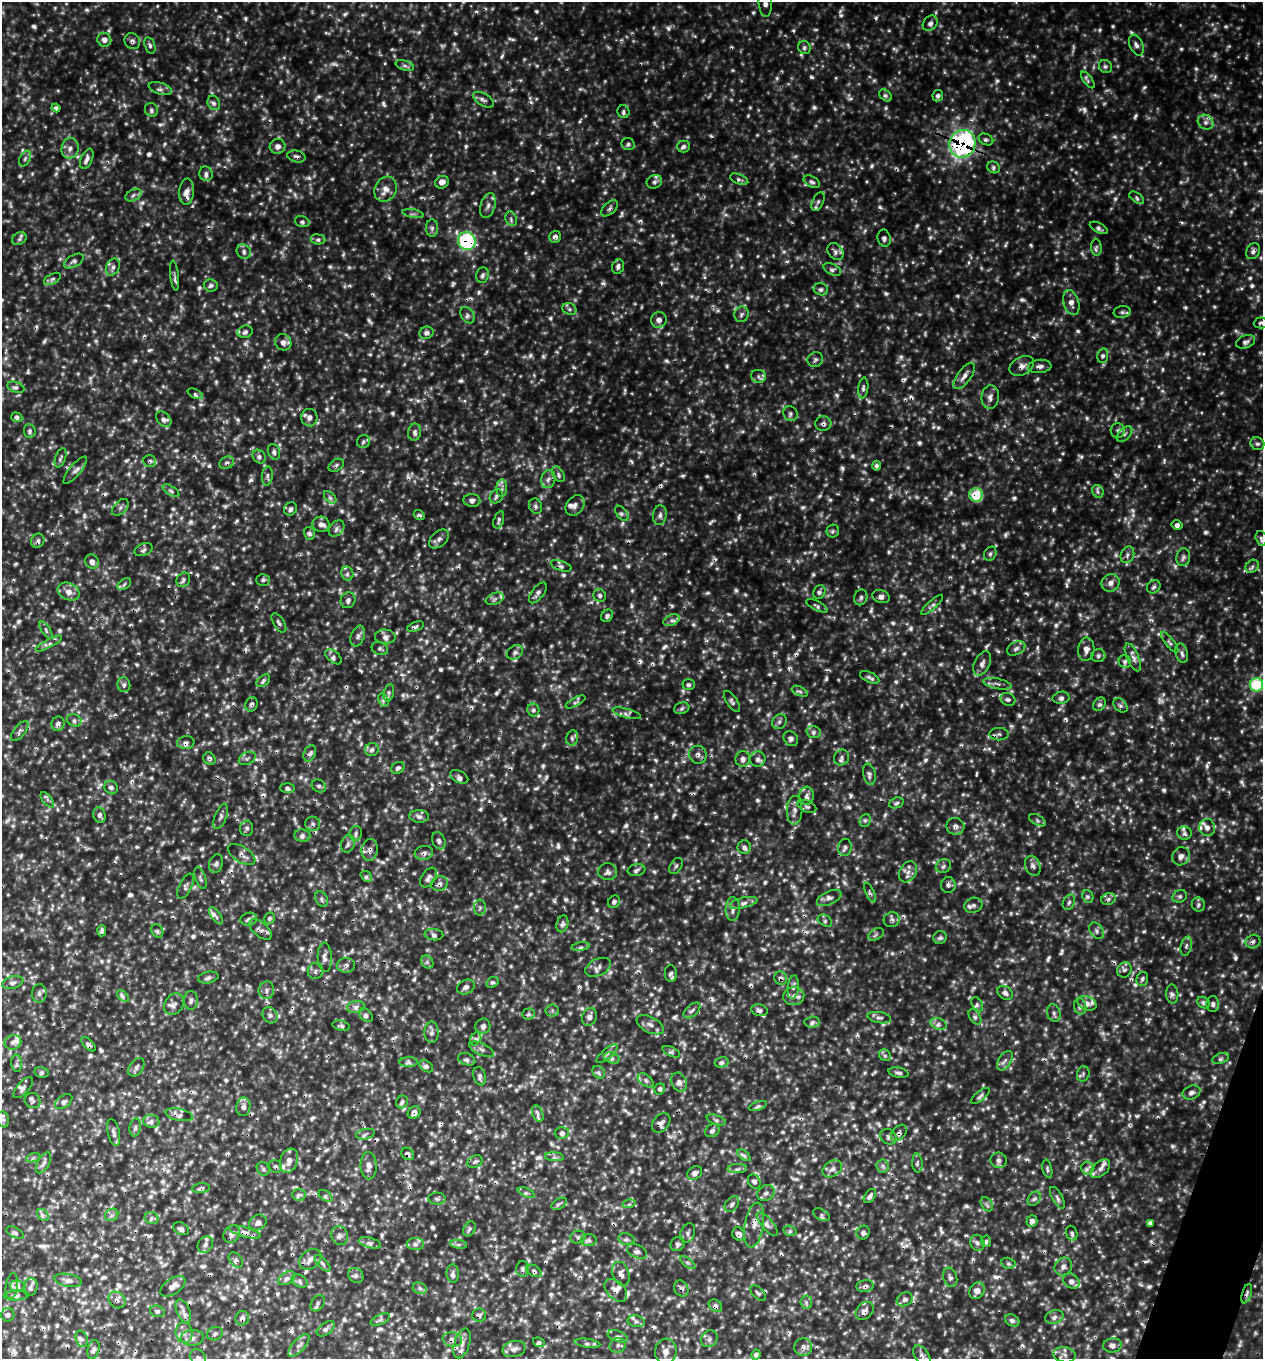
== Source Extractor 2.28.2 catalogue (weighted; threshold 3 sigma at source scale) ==
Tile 6 of 4 x 4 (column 2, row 2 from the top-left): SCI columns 1558-2818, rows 2746-4102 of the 5509 x 5495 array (HDU 1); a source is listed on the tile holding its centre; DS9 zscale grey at full resolution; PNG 1265 x 1361 px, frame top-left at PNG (2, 2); each listed source drawn as its Kron ellipse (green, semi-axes under 4 px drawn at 4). Shown black and unused: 1% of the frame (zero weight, under 3 of 4 exposures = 4% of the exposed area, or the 3 px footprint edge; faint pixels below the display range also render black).
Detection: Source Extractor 2.28.2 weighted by HDU 2 'WHT'; one run over the whole footprint, this tile lists its part. Background 1.36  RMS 0.31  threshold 1.41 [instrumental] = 3 sigma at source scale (4.5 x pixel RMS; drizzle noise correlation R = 1.50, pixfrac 1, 0.05/0.05 arcsec/px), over >= 5 px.
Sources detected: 1357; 21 too faint to see at this stretch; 170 cosmic-ray / hot-pixel residue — neither listed nor drawn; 31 inside a brighter listed object's ellipse — not listed separately; of the other 1135, all 500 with FLUX_AUTO >= 78.2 (the completeness limit of this list) listed and drawn (635 fainter detections not listed), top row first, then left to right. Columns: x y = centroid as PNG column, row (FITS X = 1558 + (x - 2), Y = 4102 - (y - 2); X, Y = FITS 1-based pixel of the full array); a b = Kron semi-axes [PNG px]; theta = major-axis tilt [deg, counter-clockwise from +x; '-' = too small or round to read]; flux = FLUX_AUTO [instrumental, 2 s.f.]
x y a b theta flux
765 3 14 6 -85 190
930 23 8 6 46 130
104 40 7 7 - 220
132 41 8 7 - 120
150 45 8 5 -72 97
1136 45 11 6 -68 140
804 48 7 6 - 89
405 65 9 5 -17 100
1105 66 7 6 - 100
1088 80 10 4 -54 92
160 89 12 6 -17 140
886 95 7 5 -42 90
938 96 5 5 - 100
483 100 12 6 -31 130
214 103 7 6 - 95
56 108 4 4 - 86
151 110 7 6 - 89
623 112 6 6 - 82
1206 122 8 7 - 160
986 139 7 5 -25 80
628 144 6 6 - 78
962 144 14 13 - 9100
278 146 8 7 - 170
683 146 6 6 - 100
70 148 10 8 78 210
296 156 9 6 -13 120
25 159 8 5 64 90
87 159 11 6 67 150
994 167 6 5 - 91
206 174 7 6 - 130
739 179 10 5 -22 89
442 182 7 6 - 220
654 182 8 6 25 110
812 182 9 5 -29 110
385 189 13 11 62 310
187 191 13 7 86 250
133 195 8 5 29 99
1137 198 8 4 -33 80
818 202 10 5 65 100
488 205 13 7 73 190
609 208 10 5 43 93
413 214 10 4 -11 91
511 219 7 5 -70 79
302 222 7 5 -18 90
432 228 9 6 90 100
1099 228 10 4 -27 96
555 237 6 6 - 120
884 238 8 6 -78 100
19 239 8 6 28 86
318 239 7 5 -7 92
467 241 9 8 - 4000
1096 247 8 5 -87 80
244 251 7 6 - 120
1253 251 8 6 58 120
835 252 9 7 -50 150
74 261 11 6 29 110
618 266 7 5 72 110
113 267 9 6 63 130
832 269 9 5 -27 100
483 275 8 6 77 100
174 276 15 3 -84 100
52 279 9 5 27 100
211 285 7 6 - 95
821 289 7 6 - 92
1071 303 13 7 -73 210
569 309 7 5 -23 90
1122 312 8 6 9 100
741 314 8 7 - 110
467 315 9 6 -55 100
659 320 8 7 - 210
1261 323 7 5 4 88
245 332 8 6 18 99
426 333 7 6 - 120
283 342 8 7 - 190
1245 342 10 6 21 120
1103 356 7 5 80 86
815 359 8 7 - 97
1022 366 13 9 29 210
1040 366 12 6 5 150
758 376 7 6 - 120
964 376 15 7 54 220
16 387 9 5 -21 110
863 388 10 5 83 110
195 394 8 4 -24 92
990 397 12 8 85 190
790 413 8 6 -54 100
17 417 6 4 -21 110
309 418 9 8 - 180
164 419 9 6 -45 130
823 424 8 7 - 120
1118 430 7 7 - 100
30 431 7 5 -85 93
415 432 8 6 81 130
1124 434 9 5 47 100
363 442 7 6 - 83
1257 444 7 6 - 91
274 452 8 5 -71 100
259 457 7 6 - 100
61 458 10 5 71 83
150 461 6 6 - 90
227 463 7 6 - 98
336 465 8 5 32 85
876 466 5 4 - 80
75 470 17 5 50 150
558 474 8 5 -57 83
267 476 10 5 85 92
548 479 9 7 75 140
502 488 9 5 87 110
171 491 9 4 -33 84
1098 491 6 5 - 96
976 495 7 6 - 1500
496 496 7 6 - 89
330 497 7 4 -46 82
472 500 8 6 -5 150
575 505 11 8 54 180
536 506 8 6 -65 92
120 507 10 6 46 120
291 509 7 6 - 110
622 513 9 5 -52 90
419 515 5 4 - 85
660 515 10 6 83 130
499 520 9 5 72 81
321 524 8 7 - 160
1177 525 5 5 - 110
336 529 9 6 48 130
833 531 6 6 - 82
309 533 6 5 - 100
1261 538 8 5 -75 80
439 539 11 7 41 150
38 541 7 6 - 110
144 550 9 6 22 110
990 554 7 6 - 90
1127 555 8 6 69 130
1183 557 9 7 80 120
92 562 7 6 - 160
561 566 11 5 -18 100
1252 566 7 6 - 88
347 573 7 6 - 98
183 580 7 6 - 97
263 580 7 6 - 81
1111 583 9 8 - 210
124 584 8 5 38 79
1154 587 7 6 - 82
69 592 11 8 -27 260
819 592 7 5 64 92
538 593 12 6 52 130
600 595 6 6 - 86
861 597 8 6 67 99
881 597 9 6 -18 130
495 599 9 5 21 120
348 600 8 7 - 130
932 605 14 4 42 110
817 606 12 4 -26 95
607 616 7 5 46 90
671 620 8 5 23 130
279 623 11 5 -58 95
415 627 8 4 22 94
46 630 10 3 -55 82
358 636 11 6 69 130
385 637 10 7 -4 160
1170 642 12 4 -52 93
49 643 15 4 28 150
1016 648 10 6 28 130
380 649 8 6 -21 89
1086 649 12 8 85 190
515 652 8 6 34 110
1182 653 10 6 -75 130
1098 656 7 6 - 100
333 657 10 5 -40 110
1133 657 15 6 -66 180
1125 662 6 6 - 110
982 664 13 7 64 180
870 677 10 5 -25 110
263 681 8 5 42 83
997 684 14 5 -11 140
124 685 7 6 - 97
689 685 6 5 - 89
1256 685 6 6 - 2300
800 691 8 4 -26 87
389 693 9 5 78 80
1061 698 8 6 11 120
1008 699 7 6 - 94
383 700 7 5 -64 79
732 701 12 5 -56 100
575 702 11 4 28 87
251 704 7 6 - 98
1100 704 7 5 50 93
1121 705 8 5 -44 100
682 708 8 5 18 79
533 710 6 6 - 100
627 713 14 4 -16 130
74 720 7 6 - 99
779 722 8 7 - 110
58 724 7 6 - 120
20 731 12 5 51 120
814 732 7 6 - 110
999 734 10 6 0 100
572 738 8 6 77 110
791 739 8 7 - 110
186 743 9 6 4 110
372 750 7 6 - 110
310 753 8 6 66 110
698 755 9 8 - 160
247 758 9 6 26 100
842 758 8 7 - 110
209 759 7 5 -50 98
743 759 8 7 - 150
758 759 8 7 - 120
398 768 7 5 35 85
869 774 11 6 -78 120
459 777 9 6 -27 110
319 786 7 6 - 87
111 788 7 6 - 110
287 788 7 5 -3 95
807 796 9 7 84 160
47 800 9 4 -52 83
896 803 7 5 21 83
807 807 10 6 -20 94
794 810 14 8 89 210
100 815 8 6 -69 120
221 816 13 6 68 130
419 816 10 6 -4 140
865 820 6 5 - 81
1037 820 9 5 -29 82
313 824 7 7 - 110
955 826 9 8 - 170
247 828 7 6 - 120
1207 828 9 8 - 190
356 833 7 6 - 92
1184 833 7 6 - 110
302 835 8 6 -7 120
439 841 9 6 -67 110
348 844 9 6 68 110
744 847 6 6 - 110
845 847 8 7 - 110
370 850 11 8 83 180
424 853 9 7 8 140
242 854 15 7 -32 200
1181 856 9 8 - 210
216 864 9 6 74 110
676 866 9 5 59 83
943 866 8 6 24 110
1033 866 10 7 -70 170
637 870 9 6 10 96
608 872 9 8 - 140
908 872 11 8 58 210
366 876 6 4 -40 82
200 878 11 5 -71 96
428 878 11 7 54 140
440 884 8 7 - 130
948 885 8 7 - 110
186 886 13 6 63 120
870 892 11 4 -65 87
1088 896 7 5 -70 82
1180 896 7 6 - 87
829 898 13 6 26 190
322 899 8 6 -62 98
1109 899 7 5 21 110
614 902 6 5 - 88
1069 902 8 6 68 92
743 903 14 5 13 160
1198 904 7 6 - 94
973 905 9 7 21 130
480 908 8 6 87 100
733 909 12 7 89 180
216 916 10 4 -55 120
269 918 6 5 - 82
249 919 8 6 10 110
892 920 8 7 - 120
825 921 8 5 -31 87
562 924 8 5 75 100
260 929 13 7 -39 170
102 931 5 3 - 93
157 931 7 5 -56 79
1097 931 9 6 -54 120
876 934 8 5 30 78
434 935 9 5 -4 100
940 937 7 6 - 89
1253 941 7 6 - 110
1186 946 10 5 78 93
581 947 9 4 8 83
325 957 15 7 -88 190
427 962 7 5 -51 90
346 965 9 7 4 140
598 967 13 8 25 180
1124 970 8 6 57 110
315 971 8 7 - 130
671 973 8 6 -87 100
208 977 10 5 11 100
781 978 7 6 - 110
1142 979 7 5 74 100
13 982 11 6 16 130
492 982 6 5 - 89
466 987 9 7 28 130
793 987 12 5 83 120
266 990 8 7 - 130
39 993 9 7 88 120
1005 993 8 6 -34 140
1172 994 9 6 -87 110
123 996 7 4 -46 90
794 996 11 9 12 240
191 1000 9 7 -90 130
1087 1003 10 6 -23 170
1203 1003 7 5 -31 89
174 1004 11 9 51 200
977 1004 8 5 -59 79
1213 1004 8 6 -89 110
1080 1006 8 6 -77 110
356 1007 9 6 9 140
692 1010 10 5 42 110
759 1010 8 5 -14 120
552 1011 6 6 - 82
1054 1013 9 6 -73 110
528 1014 6 5 - 79
270 1015 8 7 - 130
366 1015 8 5 -45 100
589 1017 9 7 71 190
975 1017 8 5 -56 110
879 1018 12 5 -10 120
812 1022 8 5 3 110
938 1024 8 5 -20 120
650 1025 15 7 -27 210
341 1026 9 5 -12 83
483 1026 7 7 - 130
432 1032 10 7 -89 140
476 1039 7 5 62 100
13 1042 8 7 - 130
89 1044 9 4 -44 98
482 1049 13 6 -25 130
671 1052 9 4 -25 81
607 1054 13 5 41 130
885 1055 6 5 - 84
612 1058 8 5 -23 120
1220 1058 9 5 20 84
467 1059 9 6 -19 100
1005 1061 11 6 59 150
408 1062 9 5 1 98
721 1062 7 5 14 100
17 1063 8 5 -85 91
426 1066 8 5 -37 97
136 1067 10 6 54 120
41 1072 7 5 -12 81
599 1072 7 5 -47 87
898 1072 10 5 -12 100
1083 1074 8 6 72 85
480 1076 9 6 -75 120
646 1080 9 5 -39 110
679 1082 10 7 -63 170
23 1088 13 6 48 130
660 1089 6 5 - 93
1191 1093 9 6 23 140
980 1096 11 4 40 100
32 1101 8 7 - 96
64 1101 9 6 35 110
402 1102 6 5 - 89
758 1106 9 4 18 88
243 1107 9 7 80 170
414 1113 7 5 37 190
538 1114 8 5 -70 100
179 1115 14 6 -12 150
3 1119 8 6 -75 83
716 1120 10 4 -19 95
151 1121 8 6 -8 140
661 1123 11 7 50 170
135 1127 9 5 81 100
712 1131 8 6 32 110
114 1132 13 6 -76 140
562 1133 7 5 3 100
899 1133 9 6 48 120
365 1134 9 5 11 100
888 1137 8 7 - 110
408 1154 7 5 -39 110
744 1155 8 4 -37 83
554 1157 9 4 -4 90
33 1158 7 4 19 79
999 1160 8 7 - 150
289 1161 12 8 70 250
475 1162 8 5 26 93
44 1163 11 5 61 140
917 1163 9 5 -86 94
369 1166 13 8 -89 260
883 1166 6 6 - 97
276 1167 7 5 -45 84
1087 1168 6 6 - 110
263 1169 7 6 - 84
737 1169 10 4 2 100
832 1169 10 7 32 170
1047 1169 9 4 -78 80
1100 1169 11 7 42 190
695 1173 8 6 33 170
754 1181 7 6 - 110
201 1188 9 5 7 100
526 1193 9 4 -24 87
766 1193 9 7 31 140
299 1195 6 6 - 96
326 1196 8 4 -35 89
870 1196 8 5 53 120
1057 1198 12 5 -61 120
437 1199 9 6 -2 93
1034 1199 8 6 52 98
559 1204 8 5 32 80
629 1204 6 4 15 79
732 1204 9 6 53 110
987 1204 8 5 -57 86
43 1215 7 5 -47 89
112 1215 7 6 - 94
821 1215 9 5 -30 89
152 1218 7 5 -21 92
1032 1221 6 5 - 140
258 1222 9 7 31 140
1150 1223 4 4 - 140
767 1224 15 5 -49 160
754 1225 22 9 80 330
181 1229 8 6 -27 99
469 1229 8 5 61 81
790 1231 7 5 -16 80
245 1232 16 5 -15 210
863 1232 7 6 - 100
15 1233 9 5 -28 82
688 1233 10 7 67 110
1072 1233 7 5 -71 80
232 1234 9 7 53 160
739 1234 7 6 - 200
340 1235 9 8 - 160
578 1237 7 6 - 94
626 1239 8 5 -12 99
589 1240 8 6 -2 93
986 1241 6 5 - 82
370 1243 11 5 -15 130
977 1243 8 7 - 140
415 1244 9 6 0 120
459 1244 8 4 -8 81
677 1244 7 6 - 92
205 1245 9 7 52 150
637 1251 10 6 -24 130
310 1259 12 9 38 220
236 1260 8 6 -48 100
688 1262 9 4 -38 81
323 1263 10 4 -48 110
1008 1263 7 5 -13 81
1063 1266 9 8 - 170
523 1269 8 6 89 89
534 1271 8 5 -30 85
453 1274 9 6 -86 110
621 1274 12 8 -70 200
356 1275 8 7 - 120
950 1277 10 6 -72 130
287 1278 9 6 31 130
68 1280 14 6 -10 170
300 1281 8 5 -30 88
1071 1281 9 7 -32 160
12 1286 13 6 81 140
18 1286 8 6 -5 110
173 1286 14 7 34 270
865 1286 8 6 7 120
30 1287 9 7 74 140
420 1288 7 5 -23 92
681 1288 8 6 -55 120
616 1290 13 8 -45 240
977 1291 9 7 53 280
758 1293 10 5 -45 84
1247 1293 10 4 73 92
16 1295 12 5 5 120
905 1299 8 6 29 140
117 1300 9 7 -40 150
806 1302 6 6 - 97
318 1303 9 6 54 91
715 1306 7 5 -36 110
157 1311 7 5 -14 92
183 1311 12 6 -67 190
865 1311 10 7 46 160
8 1315 7 6 - 100
479 1315 7 6 - 86
1054 1317 9 6 17 130
242 1318 7 6 - 130
380 1320 10 5 24 98
1012 1320 7 5 -29 100
636 1321 8 5 -10 110
326 1329 10 5 35 120
184 1333 10 8 -85 220
215 1334 8 6 21 92
618 1336 10 5 -20 140
192 1338 11 8 2 200
82 1339 8 5 -71 100
452 1339 10 7 -10 160
709 1339 9 7 51 130
539 1342 6 4 -21 78
462 1343 15 7 72 240
587 1343 13 3 -8 100
299 1345 14 6 47 170
618 1345 8 7 - 140
1112 1345 9 7 5 180
803 1347 9 8 - 180
93 1349 9 6 76 110
514 1349 12 8 13 210
666 1351 12 11 - 310
756 1355 5 4 - 95
922 1355 11 6 -52 150
1065 1355 11 7 -11 190
198 1358 9 7 -53 150
Overlapping masked pixels (flux is a lower limit): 73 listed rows (the first 20) at x y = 132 41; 150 45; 962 144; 296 156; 442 182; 187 191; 609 208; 555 237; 467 241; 1253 251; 1261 323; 1022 366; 1040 366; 823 424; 150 461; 227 463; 336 465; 976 495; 536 506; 419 515
Isophote crosses this tile's border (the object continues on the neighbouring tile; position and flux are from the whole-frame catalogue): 5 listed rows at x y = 765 3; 1261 323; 1256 685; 666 1351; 198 1358
Unlisted compact peaks at least as high as the median listed source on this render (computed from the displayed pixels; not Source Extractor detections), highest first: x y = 1078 331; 383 103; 745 360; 566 899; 446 503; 532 193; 666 360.